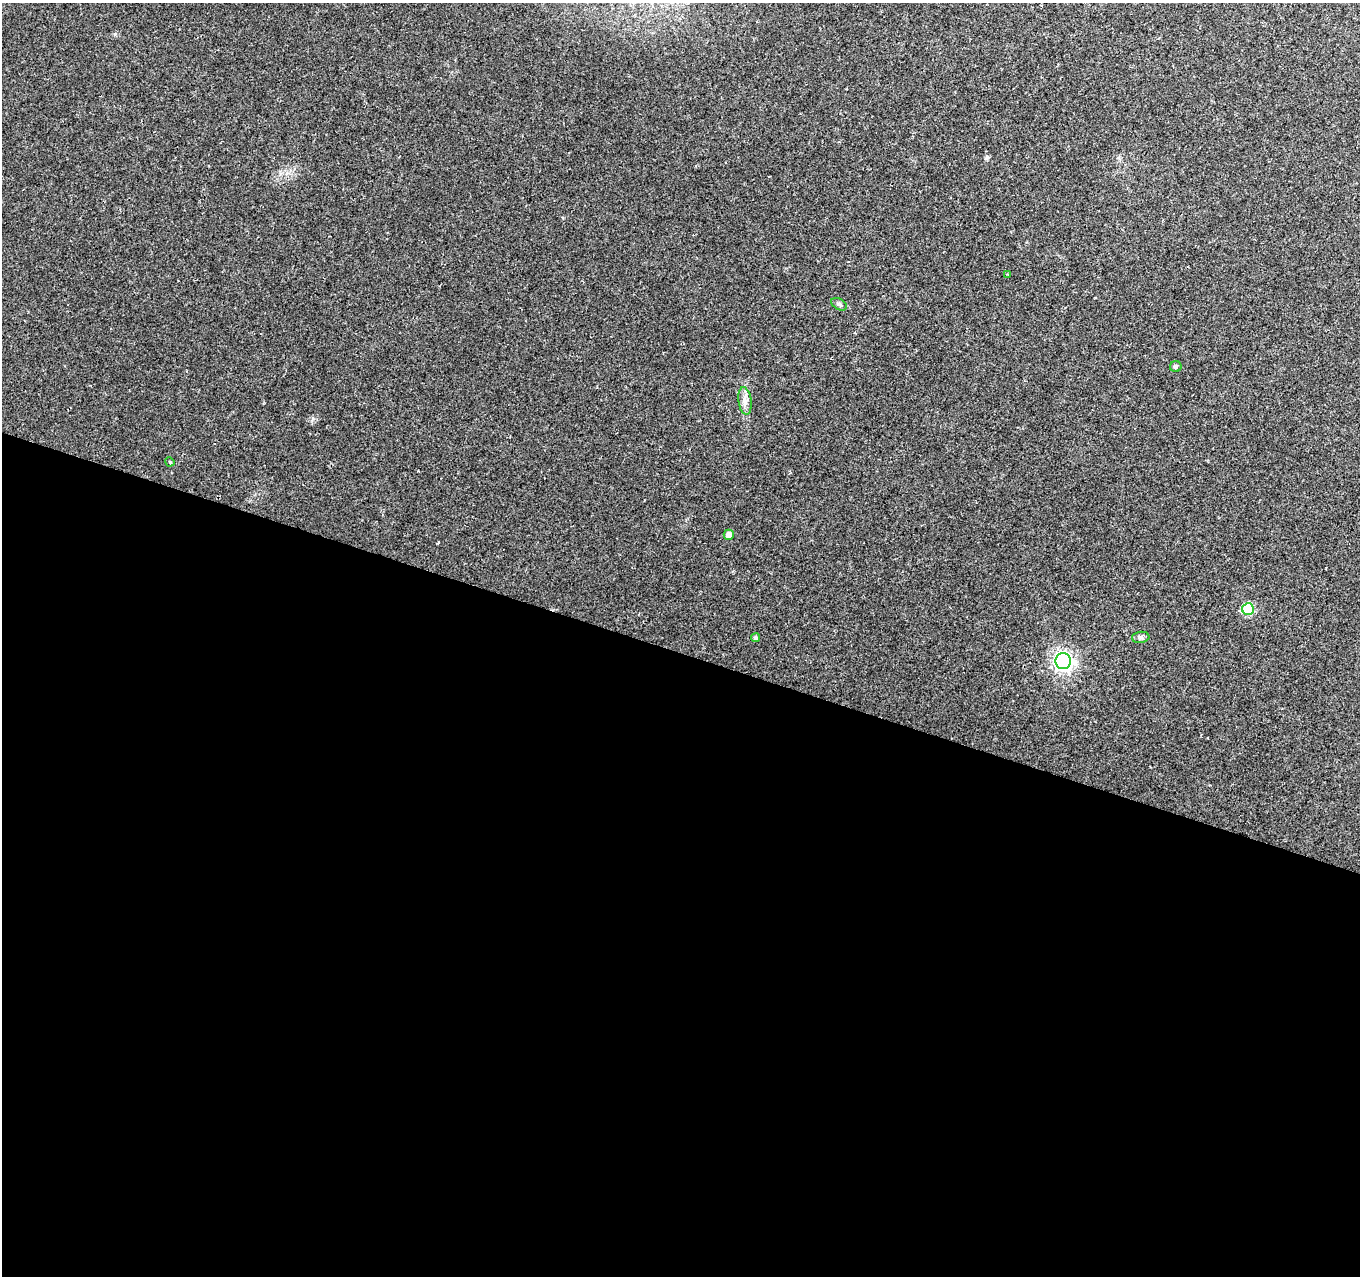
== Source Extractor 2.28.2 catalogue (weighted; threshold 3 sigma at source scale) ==
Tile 14 of 4 x 4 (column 2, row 4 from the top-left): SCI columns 1359-2716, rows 212-1485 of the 5436 x 5585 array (HDU 1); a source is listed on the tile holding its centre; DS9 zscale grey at full resolution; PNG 1362 x 1278 px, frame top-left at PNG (2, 3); each listed source drawn as its Kron ellipse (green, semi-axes under 4 px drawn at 4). Shown black and unused: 49% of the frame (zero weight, under 2 of 3 exposures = <1% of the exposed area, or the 3 px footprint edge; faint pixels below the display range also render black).
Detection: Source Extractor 2.28.2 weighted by HDU 2 'WHT'; one run over the whole footprint, this tile lists its part. Background 0.07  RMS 0.0055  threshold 0.0247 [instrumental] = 3 sigma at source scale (4.5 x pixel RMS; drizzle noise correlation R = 1.50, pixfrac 1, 0.0396/0.0396 arcsec/px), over >= 5 px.
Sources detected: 10; all 10 listed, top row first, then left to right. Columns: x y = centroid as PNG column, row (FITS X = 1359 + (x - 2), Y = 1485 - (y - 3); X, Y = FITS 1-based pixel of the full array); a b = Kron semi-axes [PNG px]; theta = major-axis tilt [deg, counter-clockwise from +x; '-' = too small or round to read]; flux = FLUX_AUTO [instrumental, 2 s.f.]
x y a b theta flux
1008 274 3 3 - 0.58
839 304 8 5 -30 1.3
1176 367 5 5 - 1.1
745 401 14 6 -82 3.2
170 462 5 3 - 0.53
729 535 5 5 - 3.4
1248 609 6 6 - 36
1141 637 9 5 6 1.3
756 638 4 4 - 1.3
1063 661 8 7 - 250
Unlisted compact peaks at least as high as the median listed source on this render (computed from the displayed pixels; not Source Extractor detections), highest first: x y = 987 157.